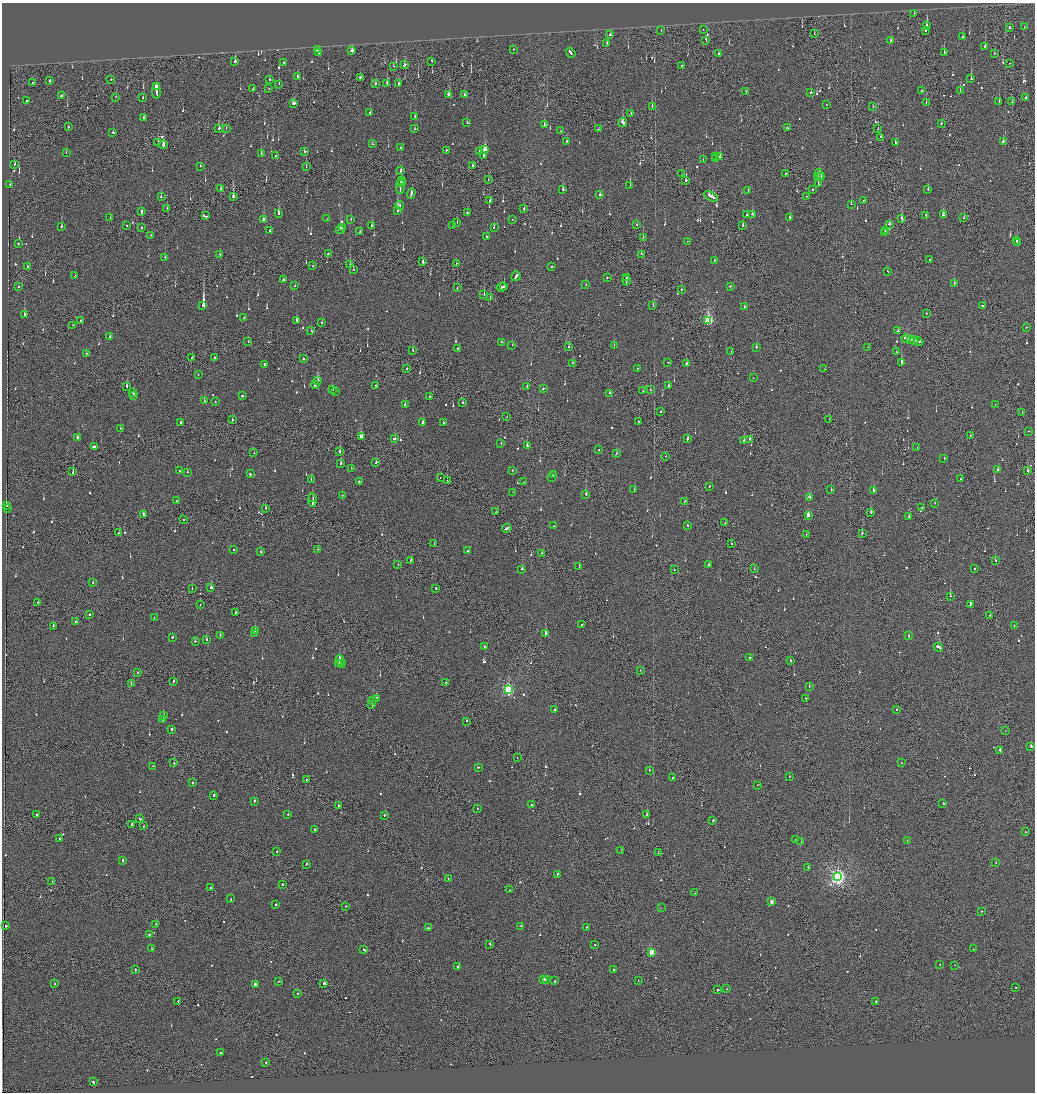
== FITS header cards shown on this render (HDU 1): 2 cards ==
NAXIS1  =                 2065
NAXIS2  =                 2180

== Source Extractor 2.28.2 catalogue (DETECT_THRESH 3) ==
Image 2065 x 2180 px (HDU 1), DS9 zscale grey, zoomed out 1/2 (1 PNG px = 2 x 2 image px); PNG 1037 x 1094 px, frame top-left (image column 1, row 2179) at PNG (2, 3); each listed source drawn as its Kron ellipse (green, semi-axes under 4 px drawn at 4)
Background -0.129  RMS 0.067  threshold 0.201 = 3 sigma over >= 5 px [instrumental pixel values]
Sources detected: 1021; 50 cannot appear on this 1/2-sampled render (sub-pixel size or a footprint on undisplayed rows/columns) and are neither listed nor drawn; of the other 971, the 500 brightest by FLUX_AUTO listed and drawn (471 fainter detections omitted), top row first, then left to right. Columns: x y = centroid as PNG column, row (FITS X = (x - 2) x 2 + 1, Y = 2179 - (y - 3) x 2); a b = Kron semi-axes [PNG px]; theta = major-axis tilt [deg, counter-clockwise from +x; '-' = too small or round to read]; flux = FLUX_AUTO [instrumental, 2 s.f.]
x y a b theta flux
914 14 2 2 - 270
926 25 2 2 - 100
1025 27 2 2 - 67
1009 28 2 2 - 70
703 30 2 1 - 81
926 30 2 1 - 84
661 31 2 1 - 120
814 33 2 1 - 100
610 35 2 2 - 95
963 37 2 2 - 60
706 40 3 2 - 120
891 40 3 2 - 72
606 43 2 2 - 100
985 46 3 2 - 100
513 49 2 2 - 60
317 50 2 2 - 780
352 51 3 3 - 140
944 52 3 2 - 61
319 53 2 2 - 97
571 53 5 2 - 360
994 53 2 1 - 73
719 54 2 2 - 100
235 61 2 2 - 490
432 61 2 2 - 65
284 62 2 2 - 130
1009 63 2 1 - 82
405 65 3 2 - 190
393 66 2 2 - 97
682 66 2 1 - 150
298 76 2 2 - 360
360 77 2 2 - 100
971 79 2 2 - 590
50 80 2 2 - 210
111 80 2 2 - 120
269 80 2 2 - 66
33 83 2 2 - 61
387 83 3 1 - 430
279 84 2 1 - 71
375 84 3 1 - 110
399 84 2 2 - 270
156 87 3 1 - 190
253 88 3 2 - 200
269 89 2 2 - 60
156 91 8 2 -85 810
746 91 2 1 - 99
921 91 2 1 - 170
960 91 2 2 - 68
811 92 2 2 - 140
61 95 2 2 - 190
449 95 4 2 - 220
465 95 2 2 - 72
116 97 2 1 - 120
1026 97 4 2 - 210
143 98 2 2 - 80
27 100 2 2 - 100
999 101 2 1 - 88
926 102 3 2 - 55
1012 102 2 1 - 67
294 103 3 2 - 320
826 104 2 2 - 63
652 106 2 2 - 84
873 107 2 2 - 69
370 113 2 2 - 99
631 113 2 1 - 88
415 116 2 2 - 110
144 118 2 2 - 110
467 123 2 2 - 55
623 123 4 2 - 280
941 124 2 2 - 120
544 125 2 2 - 60
68 127 2 2 - 150
226 128 2 1 - 120
787 128 2 2 - 94
878 128 2 2 - 190
219 129 2 2 - 560
415 129 2 2 - 110
598 129 2 2 - 80
560 131 2 1 - 260
113 132 2 2 - 290
881 137 2 2 - 81
566 141 2 2 - 56
1003 141 2 2 - 450
158 142 2 1 - 150
895 142 2 2 - 100
372 144 2 1 - 85
163 145 4 2 - 90
400 148 2 2 - 59
446 150 2 2 - 130
485 150 4 3 - 170
479 151 2 2 - 93
305 152 2 2 - 88
66 153 2 2 - 59
261 154 3 2 - 91
276 155 2 2 - 69
484 156 2 2 - 180
716 156 2 2 - 55
720 157 3 2 - 120
716 159 2 2 - 82
703 160 2 2 - 71
15 164 2 2 - 76
201 166 2 2 - 55
306 166 2 1 - 57
473 166 2 1 - 410
401 171 4 1 - 280
682 174 2 1 - 61
785 174 2 1 - 120
819 175 6 2 -59 550
817 176 2 2 - 71
821 177 3 2 - 400
401 180 3 2 - 320
488 180 2 2 - 76
686 180 2 1 - 1900
401 183 2 1 - 170
10 184 2 2 - 64
818 184 3 2 - 110
630 185 3 2 - 79
400 187 7 2 83 770
221 189 3 2 - 120
812 189 2 2 - 86
563 190 3 2 - 92
748 190 2 2 - 96
928 190 2 2 - 100
411 194 5 2 - 450
600 195 2 2 - 150
711 196 8 2 -29 390
806 196 2 1 - 73
161 197 2 2 - 170
233 197 3 2 - 600
863 200 2 2 - 61
489 201 2 1 - 120
851 204 3 2 - 62
400 205 5 2 - 150
167 208 2 2 - 77
524 209 2 2 - 210
141 211 3 2 - 190
397 211 3 2 - 1600
467 213 2 2 - 120
278 214 2 2 - 1100
747 214 2 2 - 84
752 214 2 2 - 170
926 215 2 2 - 130
943 215 3 2 - 240
205 216 4 2 - 190
789 217 3 2 - 89
110 218 2 2 - 210
964 218 2 2 - 130
327 219 2 2 - 55
512 219 2 2 - 60
902 219 3 1 - 380
263 220 3 2 - 160
351 220 2 2 - 110
457 222 2 2 - 81
889 224 2 2 - 86
126 225 2 1 - 110
637 225 2 2 - 220
742 225 2 2 - 69
372 226 2 2 - 68
453 226 2 2 - 81
61 227 2 2 - 140
343 227 2 2 - 750
494 227 2 2 - 93
142 228 2 2 - 88
340 230 4 2 - 410
886 230 2 2 - 150
269 231 2 2 - 95
360 231 3 2 - 100
885 233 3 2 - 330
151 235 2 2 - 100
487 237 2 2 - 89
643 238 2 2 - 76
687 241 2 2 - 91
1016 241 2 2 - 78
1017 243 2 2 - 90
18 244 2 2 - 120
328 253 2 1 - 200
219 254 2 2 - 63
642 254 2 1 - 110
165 257 2 2 - 57
929 259 2 1 - 63
714 260 2 2 - 100
423 262 2 2 - 250
456 263 2 1 - 58
350 264 2 1 - 77
313 266 2 2 - 63
552 266 2 2 - 230
27 267 2 2 - 56
353 269 2 2 - 82
888 271 2 2 - 55
75 276 2 2 - 55
516 276 5 2 - 310
607 278 2 2 - 70
627 278 3 2 - 250
284 279 3 2 - 170
626 280 5 2 - 380
954 283 2 2 - 91
586 284 2 2 - 180
18 286 2 1 - 84
295 286 2 2 - 55
730 286 2 2 - 100
501 287 5 2 - 360
504 287 3 2 - 270
457 288 2 2 - 110
681 289 2 2 - 61
484 295 3 1 - 110
490 298 2 1 - 63
203 305 3 2 - 2200
653 305 2 1 - 94
983 305 3 1 - 190
744 307 2 2 - 170
926 314 2 1 - 120
25 315 2 2 - 120
244 318 2 2 - 120
708 320 4 3 - 1200
81 321 2 2 - 100
296 321 2 2 - 230
322 323 2 2 - 71
72 325 2 1 - 88
1026 327 2 1 - 180
311 331 2 2 - 160
898 331 2 2 - 170
110 337 2 2 - 180
906 339 5 2 - 510
911 340 3 1 - 250
914 340 4 2 - 330
248 341 2 2 - 68
501 342 2 2 - 63
918 342 5 2 - 380
512 345 2 2 - 100
614 345 2 2 - 64
569 347 3 2 - 110
756 347 2 2 - 150
868 347 2 1 - 60
458 349 3 2 - 260
413 350 2 1 - 78
731 352 2 2 - 87
896 352 2 2 - 77
86 353 2 2 - 72
192 358 2 1 - 170
214 358 2 2 - 70
304 359 2 2 - 130
668 362 2 1 - 120
901 362 2 2 - 1400
572 363 2 2 - 88
686 364 2 2 - 370
264 365 3 2 - 560
407 368 2 2 - 79
638 368 2 2 - 150
824 369 2 2 - 60
198 375 2 2 - 64
753 378 2 2 - 55
318 380 2 2 - 160
315 385 4 2 - 220
376 385 2 1 - 280
668 385 2 2 - 60
127 386 2 2 - 360
527 387 2 2 - 93
543 388 3 2 - 110
332 389 2 2 - 100
650 390 2 2 - 70
336 391 2 2 - 68
643 391 2 1 - 76
133 393 2 2 - 96
609 393 2 1 - 330
134 396 3 2 - 170
242 396 2 2 - 150
429 397 2 2 - 59
204 401 2 2 - 180
215 402 2 2 - 79
463 402 2 2 - 89
995 404 2 2 - 74
405 405 2 2 - 71
661 412 2 2 - 100
1022 412 2 1 - 110
507 416 2 1 - 77
829 419 2 2 - 64
232 420 2 2 - 88
180 422 3 2 - 200
423 422 2 2 - 180
443 422 2 2 - 200
638 422 2 2 - 86
120 428 2 2 - 71
1029 431 2 1 - 61
970 435 2 1 - 86
361 437 2 2 - 210
78 438 3 2 - 94
687 438 3 2 - 410
395 439 2 2 - 820
750 439 2 2 - 120
744 441 2 2 - 120
501 443 2 2 - 120
527 446 3 2 - 230
94 447 3 2 - 400
917 448 2 2 - 240
599 450 2 1 - 86
340 452 2 2 - 270
254 453 2 2 - 64
616 453 3 2 - 120
666 456 2 1 - 56
944 458 2 2 - 100
376 463 2 2 - 80
341 464 2 2 - 160
351 468 2 1 - 230
180 470 2 2 - 120
513 470 2 2 - 71
998 470 3 2 - 230
1028 471 2 2 - 380
73 472 3 2 - 110
187 472 2 2 - 81
250 474 2 2 - 74
553 475 2 2 - 120
552 477 2 2 - 400
440 478 2 1 - 79
311 479 2 2 - 74
960 479 2 2 - 73
447 481 2 1 - 66
359 482 2 2 - 230
523 482 2 2 - 62
709 486 2 1 - 73
634 490 2 2 - 73
831 490 2 2 - 490
873 490 2 2 - 700
513 492 2 2 - 55
586 494 2 2 - 260
342 495 2 2 - 68
809 497 4 2 - 200
313 498 2 2 - 400
312 500 6 2 -87 1400
177 501 2 2 - 55
684 501 2 2 - 120
935 503 2 2 - 66
7 506 2 2 - 93
922 507 2 1 - 170
266 508 2 2 - 110
7 509 2 1 - 120
496 512 2 1 - 90
871 512 2 2 - 330
143 514 3 2 - 73
808 515 3 2 - 130
909 517 2 2 - 290
183 519 2 1 - 150
725 523 2 1 - 140
687 525 2 2 - 80
554 526 2 1 - 72
507 528 5 2 - 540
119 533 2 1 - 66
862 533 2 2 - 80
806 534 2 1 - 58
434 544 2 2 - 60
731 544 2 1 - 66
317 549 2 1 - 59
234 550 2 2 - 130
467 551 2 2 - 260
261 552 2 2 - 100
542 553 2 1 - 70
410 560 2 1 - 65
995 560 2 2 - 170
398 564 2 2 - 55
709 565 2 2 - 65
579 566 2 2 - 57
522 569 2 2 - 240
754 569 2 2 - 120
974 569 2 1 - 62
674 570 2 1 - 57
93 583 2 2 - 130
211 588 2 2 - 180
436 588 2 2 - 180
192 589 2 1 - 83
950 596 2 1 - 510
38 602 2 1 - 87
970 604 3 2 - 320
200 605 2 2 - 62
236 612 2 2 - 550
90 614 2 2 - 64
990 615 2 2 - 130
154 617 2 2 - 81
76 621 2 2 - 140
581 625 2 1 - 100
1014 625 2 2 - 92
53 626 2 2 - 86
255 630 2 2 - 170
545 633 2 2 - 490
254 634 2 2 - 120
220 635 2 2 - 150
908 636 2 2 - 75
172 637 2 2 - 200
206 640 2 2 - 190
195 641 2 2 - 61
485 646 2 2 - 56
938 647 5 2 - 280
750 658 2 1 - 66
340 660 5 2 - 490
790 661 2 2 - 89
339 664 3 2 - 270
341 664 2 2 - 370
640 670 2 2 - 96
138 672 2 1 - 57
173 681 3 1 - 180
446 683 2 2 - 120
131 684 2 2 - 66
809 686 2 2 - 87
508 690 4 3 - 2000
377 698 2 2 - 180
806 699 2 2 - 140
373 700 2 2 - 200
372 704 3 2 - 160
897 709 2 2 - 56
554 710 2 2 - 130
163 715 4 2 - 250
162 719 4 2 - 240
466 721 2 2 - 71
172 729 2 2 - 410
1005 731 2 1 - 81
1031 746 2 2 - 1000
1000 750 2 1 - 310
517 758 2 1 - 110
174 763 2 2 - 100
901 763 2 2 - 100
153 766 2 2 - 85
478 767 2 1 - 100
649 770 2 2 - 60
673 777 2 1 - 120
789 777 2 2 - 63
306 779 2 2 - 120
192 783 2 2 - 65
757 785 2 1 - 83
214 795 3 2 - 190
254 801 2 2 - 130
943 803 2 1 - 540
531 805 2 2 - 99
338 806 2 1 - 110
477 809 2 1 - 140
36 814 2 2 - 79
288 814 2 2 - 59
384 815 2 2 - 100
647 815 4 1 - 630
140 819 3 2 - 110
713 821 3 2 - 190
132 824 2 2 - 310
143 826 2 1 - 110
314 829 2 2 - 120
1025 832 2 2 - 78
60 839 2 2 - 200
796 840 2 2 - 56
801 841 2 2 - 570
907 841 2 2 - 78
621 850 2 1 - 99
277 851 2 2 - 130
658 853 2 1 - 73
122 860 2 2 - 180
996 863 2 2 - 160
306 864 2 2 - 250
808 867 2 2 - 130
557 874 2 2 - 140
838 877 4 4 - 4300
448 878 2 1 - 56
52 882 2 1 - 110
282 885 2 1 - 59
211 888 2 2 - 150
509 890 2 2 - 61
695 893 2 1 - 62
231 899 2 2 - 170
771 902 3 2 - 110
276 905 2 2 - 200
345 906 2 1 - 72
661 908 2 1 - 63
981 911 2 1 - 56
156 924 2 1 - 57
6 926 2 2 - 200
521 926 2 2 - 100
587 927 2 2 - 140
428 928 2 2 - 110
149 934 2 2 - 95
490 944 2 2 - 230
595 944 2 2 - 64
152 948 2 2 - 100
364 949 3 2 - 190
973 949 2 1 - 56
651 952 3 2 - 260
940 964 2 2 - 60
954 965 2 1 - 63
458 966 2 2 - 170
135 969 2 2 - 98
614 970 2 2 - 460
544 979 3 2 - 750
547 980 3 1 - 570
278 981 2 2 - 66
555 981 2 2 - 99
638 981 2 2 - 75
324 983 2 2 - 600
55 984 2 2 - 140
255 985 2 2 - 950
1016 987 2 2 - 98
727 989 2 2 - 67
718 990 2 2 - 67
298 994 2 2 - 56
178 1001 2 2 - 200
876 1001 2 1 - 460
220 1053 2 1 - 66
266 1062 2 2 - 77
93 1082 2 2 - 460
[471 fainter detections neither listed nor drawn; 50 sub-pixel or undisplayed-footprint detections neither listed nor drawn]